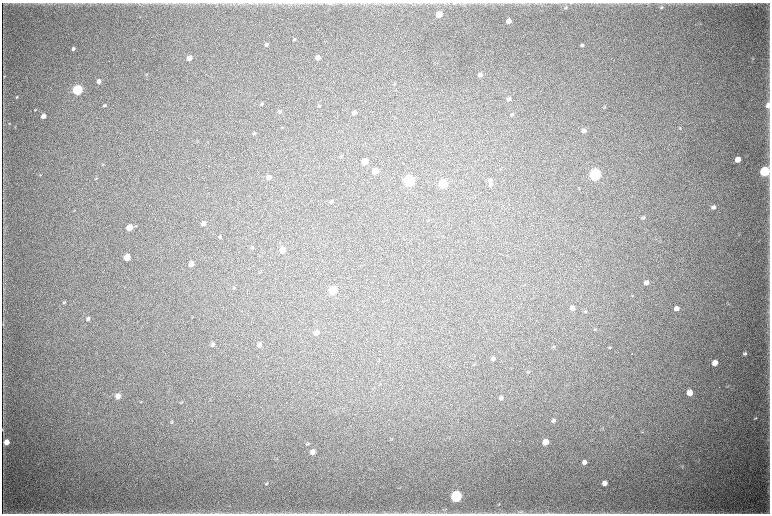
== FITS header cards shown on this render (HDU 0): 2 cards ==
NAXIS1  =                 1536 / length of data axis 1
NAXIS2  =                 1023 / length of data axis 2

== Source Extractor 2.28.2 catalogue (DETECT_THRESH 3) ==
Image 1536 x 1023 px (HDU 0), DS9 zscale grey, zoomed out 1/2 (1 PNG px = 2 x 2 image px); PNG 772 x 516 px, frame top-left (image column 1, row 1022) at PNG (2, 3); no overlay
Background 5060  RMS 41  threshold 122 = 3 sigma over >= 5 px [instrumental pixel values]
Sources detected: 111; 3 cannot appear on this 1/2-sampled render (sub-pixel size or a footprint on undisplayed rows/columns) and are not listed; the other 108 listed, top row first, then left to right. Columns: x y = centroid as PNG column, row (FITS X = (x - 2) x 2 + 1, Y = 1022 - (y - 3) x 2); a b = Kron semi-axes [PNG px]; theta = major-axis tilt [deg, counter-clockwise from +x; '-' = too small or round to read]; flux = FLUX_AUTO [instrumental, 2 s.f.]
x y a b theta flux
330 3 6 3 2 1.5e+04
753 4 4 2 - 6.3e+03
661 7 6 4 39 1.5e+04
566 8 5 4 - 1.3e+04
439 14 4 4 - 1.6e+05
140 17 3 2 - 3.4e+03
509 21 4 4 - 5.9e+04
294 39 4 3 - 8.3e+03
266 45 5 4 - 1.8e+04
582 45 4 3 - 1.6e+04
73 49 4 3 - 2.1e+04
189 58 4 4 - 7.4e+04
318 58 4 3 - 5.2e+04
753 59 4 2 - 5.8e+03
146 74 4 2 - 5.8e+03
480 75 4 4 - 2.4e+04
4 76 4 3 - 6.2e+03
99 81 4 4 - 3.9e+04
394 84 5 3 - 6.3e+03
78 90 5 4 - 1.1e+06
17 97 4 3 - 8.1e+03
509 99 5 4 - 1.9e+04
262 104 4 3 - 1.2e+04
104 105 4 3 - 1.6e+04
768 105 5 4 - 4.8e+04
319 106 4 4 - 7.6e+03
604 107 4 3 - 8.4e+03
35 110 4 3 - 7.3e+03
280 112 5 4 - 1.2e+04
354 112 4 4 - 3.4e+04
512 114 4 3 - 1.1e+04
43 116 4 3 - 5.1e+04
9 123 4 3 - 7.4e+03
680 128 5 3 - 8.6e+03
584 130 5 4 - 2.4e+04
254 133 5 3 - 1.1e+04
118 137 2 1 - 4.8e+03
341 156 5 3 - 9.3e+03
738 159 4 4 - 9.3e+04
365 161 5 4 - 1.5e+05
103 164 4 3 - 6.2e+03
376 171 4 4 - 9.9e+04
765 171 5 5 - 9.5e+05
595 174 5 5 - 1.8e+06
40 175 4 3 - 5.7e+03
269 177 4 4 - 5.7e+04
96 178 4 3 - 8.7e+03
409 180 5 5 - 1.5e+06
490 180 7 5 50 2.0e+04
443 183 5 5 - 6.4e+05
491 185 5 4 - 1.6e+04
331 201 5 3 - 1.3e+04
713 207 5 4 - 2.9e+04
643 217 5 3 - 1.2e+04
204 224 5 4 - 3.4e+04
129 227 5 4 - 1.2e+05
220 237 4 3 - 1.1e+04
252 248 5 3 - 8.8e+03
283 250 5 4 - 1.2e+05
127 257 5 4 - 1.6e+05
191 264 4 4 - 7.6e+04
646 283 5 4 - 3.6e+04
234 288 4 3 - 5.7e+03
333 290 5 5 - 4.6e+05
632 296 4 2 - 4.7e+03
64 302 5 3 - 9.0e+03
572 308 5 4 - 3.7e+04
677 308 5 4 - 4.8e+04
585 311 5 3 - 7.2e+03
768 312 5 2 - 6.3e+03
88 319 5 4 - 2.1e+04
3 324 7 2 -88 8.0e+03
595 329 4 3 - 7.0e+03
317 333 5 4 - 5.1e+04
213 344 5 4 - 1.9e+04
259 345 5 4 - 2.8e+04
554 347 5 3 - 7.8e+03
610 347 5 4 - 1.0e+04
745 354 5 4 - 1.6e+04
493 359 5 4 - 2.0e+04
715 363 5 5 - 7.3e+04
529 372 5 2 - 5.8e+03
690 393 5 4 - 8.9e+04
118 396 5 5 - 6.8e+04
501 398 5 4 - 2.0e+04
141 402 4 1 - 3.5e+03
182 402 5 2 - 6.7e+03
755 418 5 3 - 9.3e+03
553 420 6 4 29 1.9e+04
171 422 6 4 27 1.1e+04
3 429 7 2 85 7.5e+03
603 429 3 2 - 4.2e+03
642 432 5 3 - 8.3e+03
6 442 5 5 - 7.4e+04
546 442 5 4 - 9.2e+04
308 443 5 3 - 1.0e+04
313 452 5 5 - 4.4e+04
277 459 4 3 - 6.2e+03
584 462 5 4 - 3.5e+04
682 467 5 3 - 8.1e+03
605 483 5 4 - 4.6e+04
267 484 5 4 - 1.2e+04
456 496 5 5 - 1.4e+06
499 504 4 2 - 5.7e+03
445 510 3 3 - 8.1e+03
520 512 10 4 29 1.8e+04
116 513 3 2 - 4.9e+03
218 513 7 3 2 1.5e+04
At the frame edge (FLAGS 8, measured only in part): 5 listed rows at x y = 330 3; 768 105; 3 429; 116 513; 218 513
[3 sub-pixel or undisplayed-footprint detections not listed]